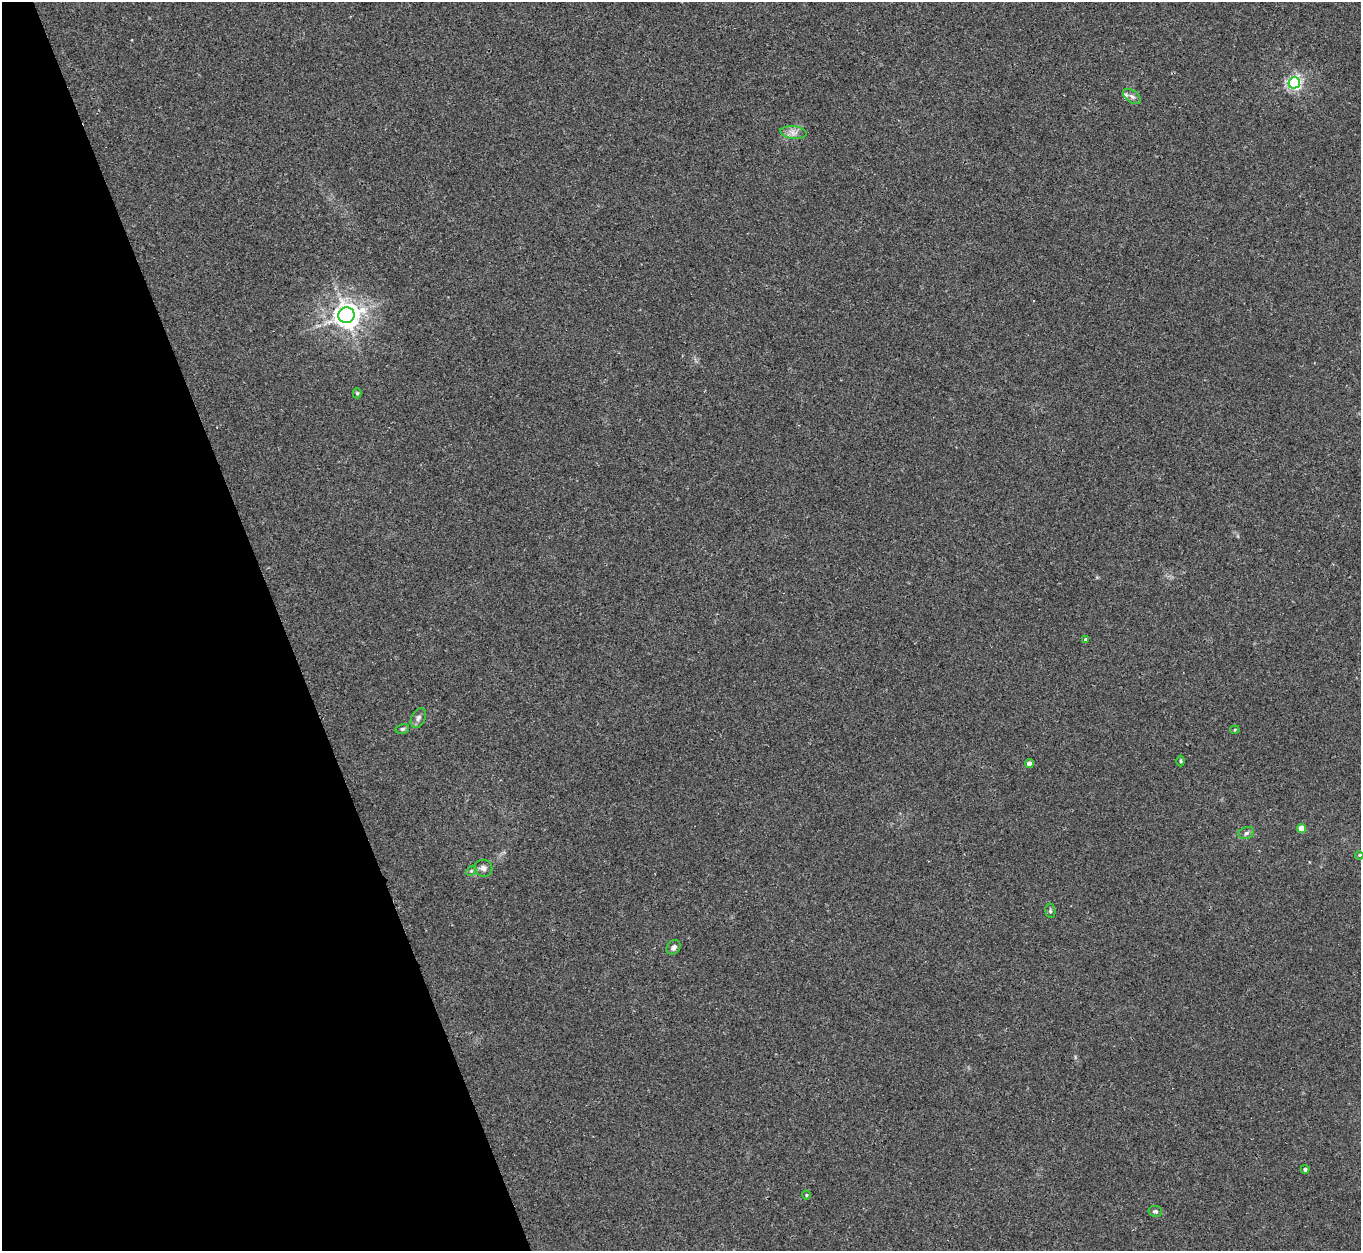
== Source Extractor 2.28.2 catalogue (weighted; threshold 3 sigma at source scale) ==
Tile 5 of 4 x 4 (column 1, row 2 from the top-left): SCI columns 14-1372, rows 2683-3931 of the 5466 x 5490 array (HDU 1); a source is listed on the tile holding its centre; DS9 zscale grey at full resolution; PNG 1363 x 1253 px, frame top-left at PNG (2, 2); each listed source drawn as its Kron ellipse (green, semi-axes under 4 px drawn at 4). Shown black and unused: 21% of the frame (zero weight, under 2 of 3 exposures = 2% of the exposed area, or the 3 px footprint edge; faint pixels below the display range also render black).
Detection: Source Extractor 2.28.2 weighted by HDU 2 'WHT'; one run over the whole footprint, this tile lists its part. Background 0.0246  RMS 0.0064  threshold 0.0289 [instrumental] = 3 sigma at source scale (4.5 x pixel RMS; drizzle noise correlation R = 1.50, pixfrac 1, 0.05/0.05 arcsec/px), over >= 5 px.
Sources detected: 22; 1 inside a brighter listed object's ellipse — not listed separately; the other 21 listed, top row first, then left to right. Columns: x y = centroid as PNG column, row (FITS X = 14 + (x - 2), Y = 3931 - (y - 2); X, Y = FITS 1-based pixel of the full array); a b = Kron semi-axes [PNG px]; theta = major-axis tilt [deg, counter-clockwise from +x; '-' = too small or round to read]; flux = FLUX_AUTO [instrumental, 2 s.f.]
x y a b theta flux
1294 83 6 5 - 140
1132 96 10 6 -36 2.1
794 132 13 6 -7 3.5
346 315 8 7 - 710
357 393 5 4 - 0.83
1086 639 4 4 - 1
418 718 10 7 65 2.4
402 729 7 5 15 1.1
1235 730 5 4 - 0.67
1181 761 5 3 - 0.64
1029 763 4 4 - 3.8
1301 828 4 4 - 7.8
1246 833 8 6 19 1.7
1359 855 4 3 - 0.83
483 868 9 8 - 2.8
471 871 5 4 - 1
1050 911 7 5 -83 1
673 947 8 6 49 2.3
1305 1169 4 4 - 1.5
806 1195 4 4 - 0.7
1155 1211 7 5 -10 1.3